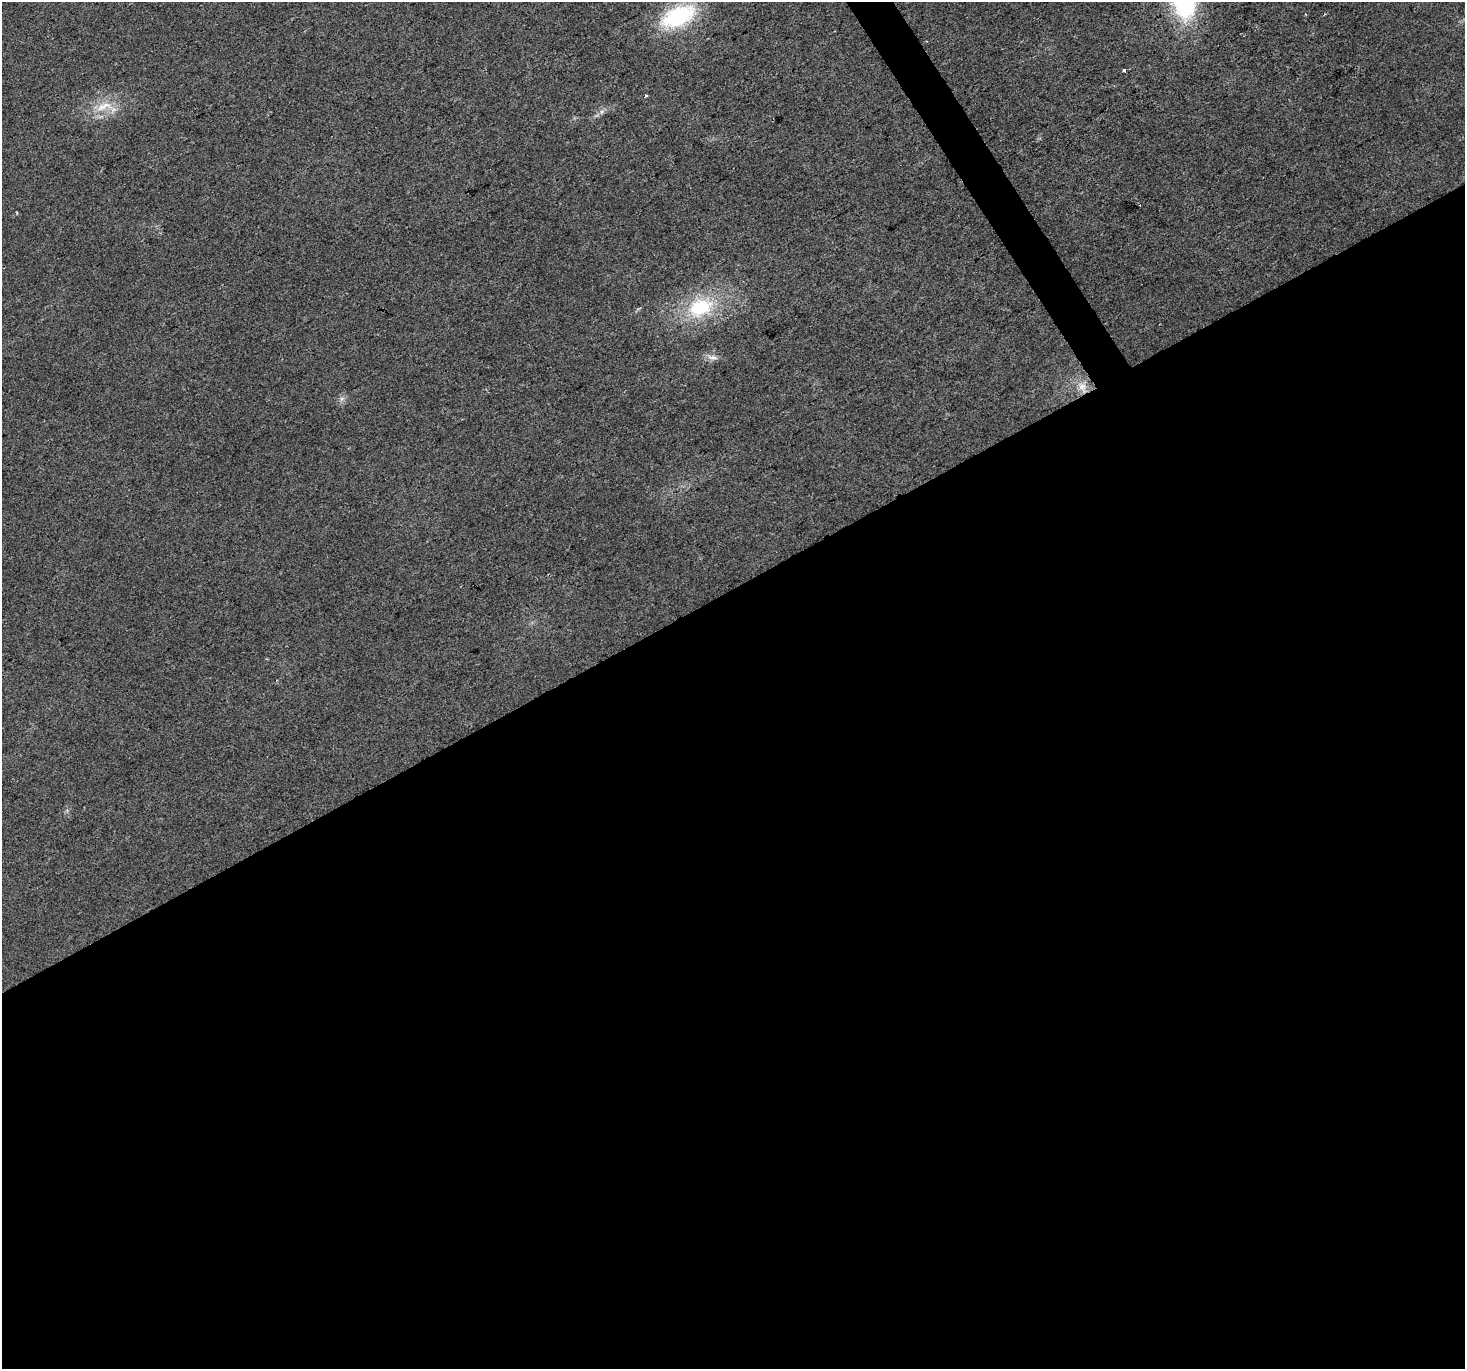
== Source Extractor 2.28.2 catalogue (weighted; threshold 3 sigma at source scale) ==
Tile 15 of 4 x 4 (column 3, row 4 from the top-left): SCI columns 2929-4391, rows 175-1541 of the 5854 x 5756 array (HDU 1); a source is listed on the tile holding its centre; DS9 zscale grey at full resolution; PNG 1467 x 1371 px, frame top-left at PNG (2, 2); no overlay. Shown black and unused: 58% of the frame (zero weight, under 2 of 3 exposures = <1% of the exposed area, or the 3 px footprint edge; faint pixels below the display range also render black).
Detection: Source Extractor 2.28.2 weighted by HDU 2 'WHT'; one run over the whole footprint, this tile lists its part. Background 0.0237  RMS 0.0063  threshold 0.0281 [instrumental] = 3 sigma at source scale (4.5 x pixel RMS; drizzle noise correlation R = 1.50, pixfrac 1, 0.0396/0.0396 arcsec/px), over >= 5 px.
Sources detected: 11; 1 cosmic-ray / hot-pixel residue — not listed; the other 10 listed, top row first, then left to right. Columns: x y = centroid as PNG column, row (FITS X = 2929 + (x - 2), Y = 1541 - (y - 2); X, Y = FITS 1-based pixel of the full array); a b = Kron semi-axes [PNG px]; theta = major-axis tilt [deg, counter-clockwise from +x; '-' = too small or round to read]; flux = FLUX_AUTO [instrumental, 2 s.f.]
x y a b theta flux
1184 2 29 20 -83 83
678 16 36 19 25 61
1124 70 3 3 - 8.4
646 96 4 3 - 0.72
104 106 30 11 15 14
601 112 8 6 38 2.1
700 308 33 22 23 41
713 358 13 6 0 3.2
1082 387 17 10 -65 7
341 399 7 4 71 1.5
Overlapping masked pixels (flux is a lower limit): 1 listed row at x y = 1082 387
Isophote crosses this tile's border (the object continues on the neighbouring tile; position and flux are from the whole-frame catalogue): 1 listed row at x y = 1184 2